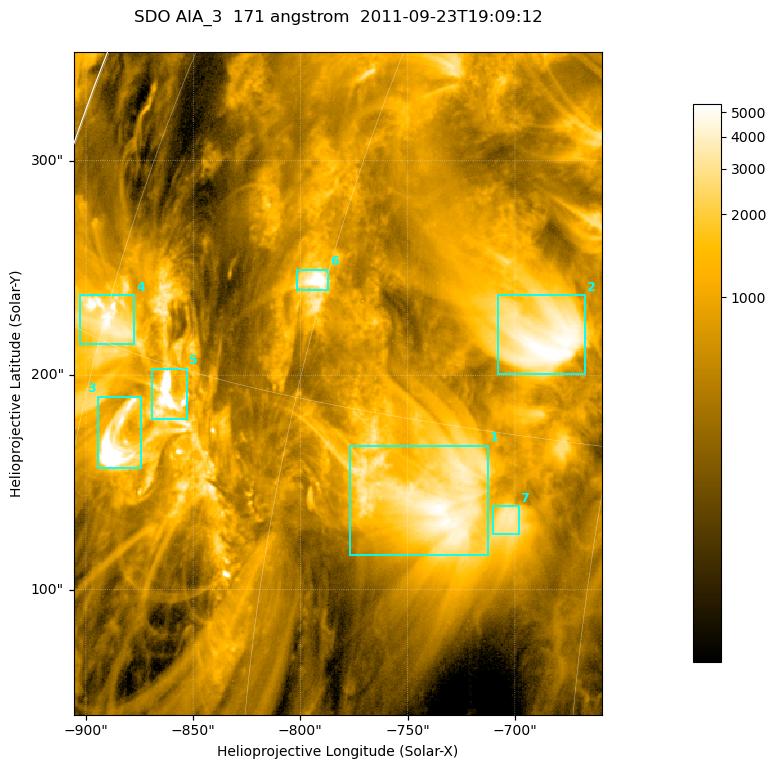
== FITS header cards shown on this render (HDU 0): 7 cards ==
TELESCOP= 'SDO     '           /
INSTRUME= 'AIA_3   '           /
WAVELNTH=                  171 /
WAVEUNIT= 'angstrom'           /
DATE-OBS= '2011-09-23T19:09:12.34' /
CTYPE1  = 'HPLN-TAN'           /
CTYPE2  = 'HPLT-TAN'           /

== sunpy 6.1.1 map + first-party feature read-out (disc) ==
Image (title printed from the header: SDO AIA_3  171 angstrom  2011-09-23T19:09:12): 411 x 515 px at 0.599 arcsec/px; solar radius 957 arcsec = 1596 px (partial field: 2.6% of the solar disc is inside the frame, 100% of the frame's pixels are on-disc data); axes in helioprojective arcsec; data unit not stated in the header (colour bar unlabelled)
Pointing: header CRPIX1/2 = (2051.64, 2049.57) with CRVAL1/2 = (0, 0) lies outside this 411 x 515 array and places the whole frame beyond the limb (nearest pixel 1.41 R_sun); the SolarSoft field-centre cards XCEN/YCEN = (-782.5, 196.2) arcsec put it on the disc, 1311 arcsec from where CRPIX/CRVAL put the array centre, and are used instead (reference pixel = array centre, CRVAL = XCEN/YCEN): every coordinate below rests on XCEN/YCEN
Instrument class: DISC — disc imager (sunpy class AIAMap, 171 A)
Bright regions (active regions / flare kernels): reference = the on-disc median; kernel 3 px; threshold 5 sigma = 2019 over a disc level ~622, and >= 1.15x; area >= 211 px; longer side >= 5 px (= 3 arcsec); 7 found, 7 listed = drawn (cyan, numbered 1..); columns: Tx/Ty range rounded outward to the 2 arcsec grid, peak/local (2 s.f.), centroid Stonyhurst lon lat
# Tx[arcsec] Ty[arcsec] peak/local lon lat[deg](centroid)
1 -778..-712 116..168 8.4 -52 +13
2 -708..-666 200..238 9.3 -49 +18
3 -896..-874 156..190 24 -71 +12
4 -904..-876 214..238 14 -75 +16
5 -870..-852 178..204 26 -68 +14
6 -802..-786 238..250 12 -61 +18
7 -710..-698 126..140 5.9 -49 +13